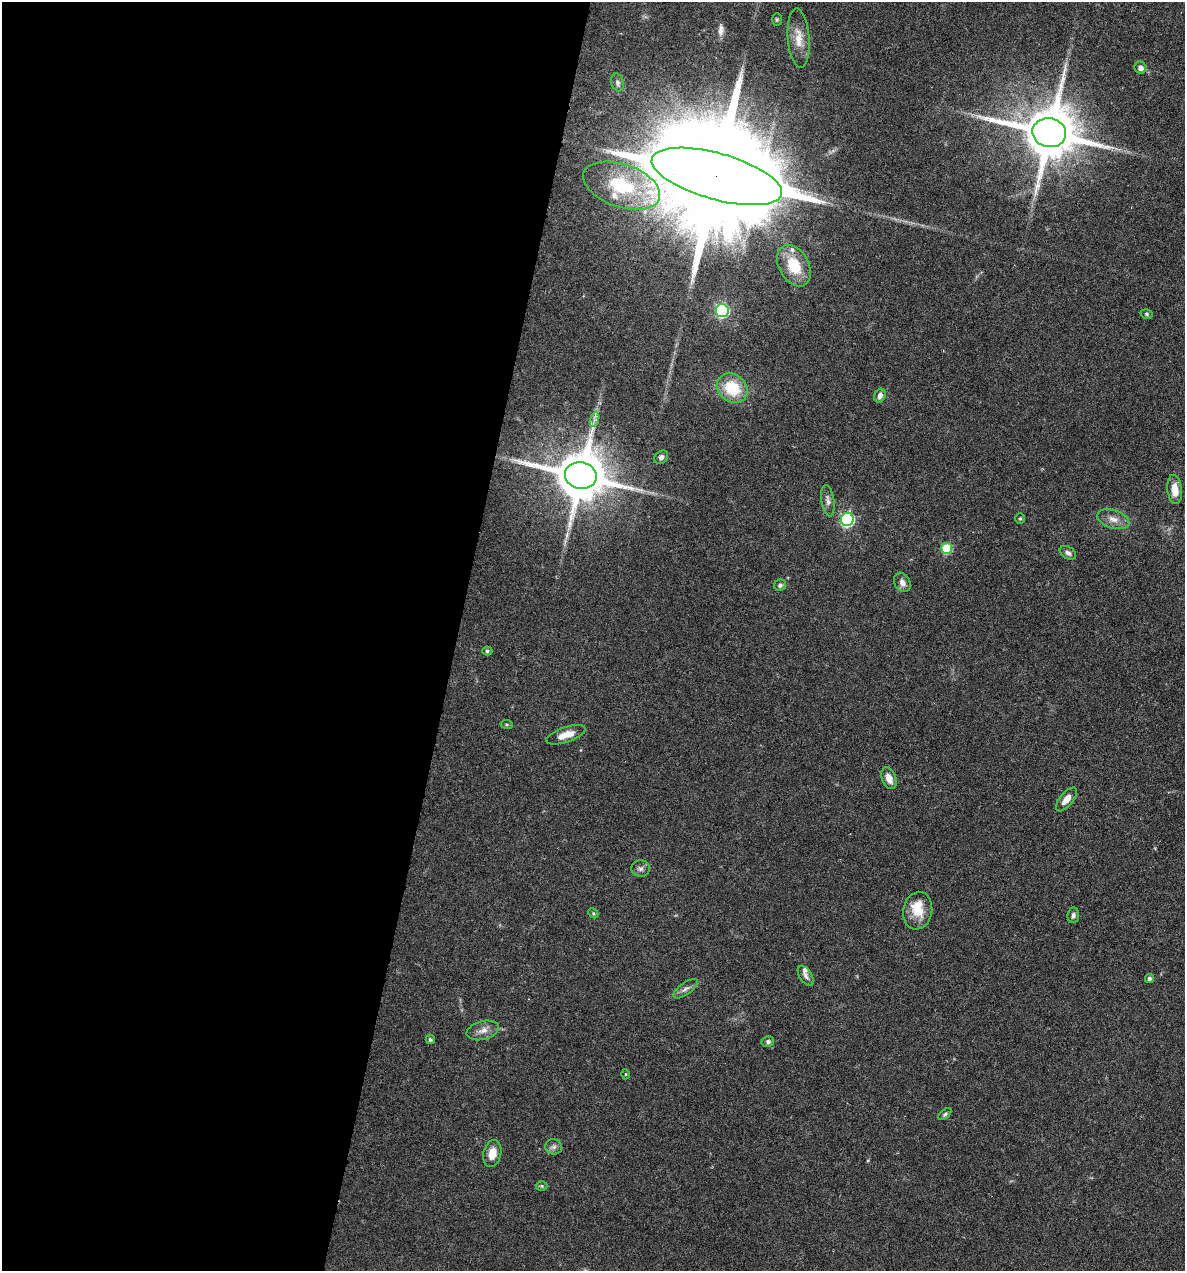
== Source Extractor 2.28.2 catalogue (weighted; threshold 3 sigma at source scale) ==
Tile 5 of 4 x 4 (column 1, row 2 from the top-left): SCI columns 123-1305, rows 2541-3809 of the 5097 x 5080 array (HDU 1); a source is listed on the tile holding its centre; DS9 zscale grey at full resolution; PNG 1187 x 1273 px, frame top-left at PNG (2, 2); each listed source drawn as its Kron ellipse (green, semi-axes under 4 px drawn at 4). Shown black and unused: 38% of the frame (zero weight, under 4 of 7 exposures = <1% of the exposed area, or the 3 px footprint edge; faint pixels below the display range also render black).
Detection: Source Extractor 2.28.2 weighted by HDU 2 'WHT'; one run over the whole footprint, this tile lists its part. Background 0.111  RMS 0.0036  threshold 0.0147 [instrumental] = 3 sigma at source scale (4.09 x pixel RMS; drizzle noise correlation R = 1.36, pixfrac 0.8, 0.05/0.05 arcsec/px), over >= 5 px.
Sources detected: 51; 1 too faint to see at this stretch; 1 inside a brighter object's white glare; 1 long thin detection or spike segment (spike, bleed or trail) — neither listed nor drawn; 4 inside a brighter listed object's ellipse — not listed separately; the other 44 listed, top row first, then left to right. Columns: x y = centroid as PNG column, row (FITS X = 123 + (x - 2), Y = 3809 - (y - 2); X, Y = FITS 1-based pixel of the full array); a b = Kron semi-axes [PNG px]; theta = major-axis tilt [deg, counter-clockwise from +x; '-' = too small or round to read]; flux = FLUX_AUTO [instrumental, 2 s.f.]
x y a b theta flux
777 20 6 5 - 0.48
799 38 30 11 -85 5.5
1140 68 6 6 - 1.7
617 83 9 6 -74 1.1
1049 133 17 14 -13 2400
717 176 67 23 -16 20000
622 186 40 21 -19 20
794 266 22 15 -61 10
722 311 6 6 - 51
1147 314 6 4 -16 0.54
732 388 16 13 -38 13
880 396 7 5 73 1.5
594 420 8 4 71 1.1
661 457 7 6 - 1.2
581 476 16 13 -12 2100
1175 489 14 7 -84 4.6
828 501 16 6 -80 1.7
1020 519 5 4 - 0.43
1113 519 16 9 -18 2.9
847 520 7 6 - 56
947 548 5 5 - 18
1068 553 9 6 -32 1.1
902 582 10 7 -59 1.9
780 585 6 5 - 0.84
487 651 5 4 - 0.58
507 724 6 3 -8 0.4
566 735 20 7 19 4
889 778 11 7 -68 3
1066 799 14 6 51 3
640 868 9 8 - 1.2
918 911 19 14 80 6.8
593 913 6 4 -47 0.5
1073 915 8 5 84 1.1
806 976 11 6 -58 1.2
1149 978 4 4 - 0.97
685 989 14 6 35 1.5
483 1030 16 9 14 2.7
430 1039 4 4 - 0.71
768 1042 6 5 - 0.92
626 1074 5 3 - 0.3
945 1114 8 4 39 0.6
554 1147 8 7 - 1.3
492 1153 13 9 76 4.2
542 1186 6 5 - 0.53
Overlapping masked pixels (flux is a lower limit): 1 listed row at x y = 717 176